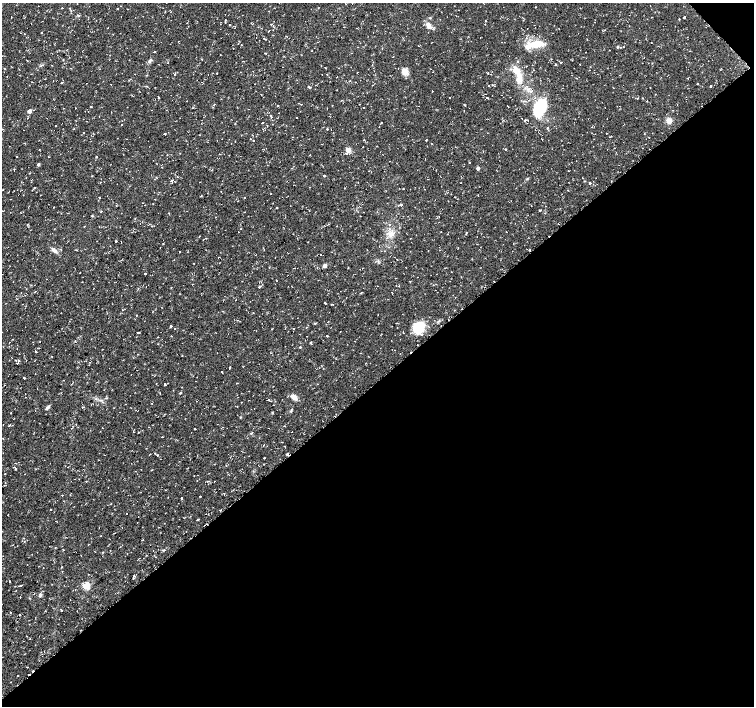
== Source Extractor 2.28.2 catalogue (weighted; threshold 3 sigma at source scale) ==
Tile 12 of 4 x 4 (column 4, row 3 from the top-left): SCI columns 4513-6016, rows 1551-2957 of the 6017 x 5986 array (HDU 1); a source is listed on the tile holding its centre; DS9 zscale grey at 2 x 2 block average (1 PNG px = mean of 2 x 2 image px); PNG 756 x 708 px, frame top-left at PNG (2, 3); no overlay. Shown black and unused: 47% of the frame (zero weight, under 2 of 3 exposures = <1% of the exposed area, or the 3 px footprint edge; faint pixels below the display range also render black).
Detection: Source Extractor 2.28.2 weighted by HDU 2 'WHT'; one run over the whole footprint, this tile lists its part. Background 0.0198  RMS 0.003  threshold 0.0135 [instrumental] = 3 sigma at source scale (4.5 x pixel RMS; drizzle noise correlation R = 1.50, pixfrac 1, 0.0396/0.0396 arcsec/px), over >= 5 px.
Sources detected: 187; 12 cosmic-ray / hot-pixel residue — not listed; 2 inside a brighter listed object's ellipse — not listed separately; the other 173 listed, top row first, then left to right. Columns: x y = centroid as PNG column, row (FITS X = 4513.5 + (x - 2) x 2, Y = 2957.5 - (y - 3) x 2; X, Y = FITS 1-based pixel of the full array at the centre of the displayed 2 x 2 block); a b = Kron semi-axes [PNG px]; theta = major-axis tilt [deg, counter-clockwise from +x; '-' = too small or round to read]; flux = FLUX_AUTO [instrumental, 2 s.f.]
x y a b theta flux
536 7 2 2 - 0.32
62 8 2 2 - 0.8
117 9 2 2 - 0.48
651 17 2 2 - 0.26
684 18 2 2 - 3.7
679 19 2 2 - 0.38
225 20 2 2 - 0.54
594 22 2 2 - 0.31
220 24 2 2 - 0.23
229 25 2 2 - 1.6
429 26 9 6 -55 3.9
41 32 3 2 - 0.26
373 32 2 2 - 0.29
264 38 2 2 - 0.72
266 39 2 2 - 0.65
535 44 21 8 7 13
241 45 2 2 - 0.26
617 47 3 2 - 0.81
233 48 2 2 - 0.86
154 52 2 2 - 2.7
266 53 2 2 - 0.36
202 59 2 2 - 0.36
27 60 2 2 - 0.33
149 61 6 3 62 1.3
517 61 3 2 - 0.53
168 63 2 2 - 0.82
555 64 2 2 - 1.7
580 64 2 2 - 0.69
41 66 3 3 - 0.57
589 70 2 2 - 0.76
405 71 9 7 -53 4.8
516 71 10 8 -64 7.4
217 73 2 2 - 0.24
488 73 3 2 - 0.38
174 75 2 2 - 0.37
111 84 2 2 - 0.36
697 84 2 2 - 0.66
489 85 2 2 - 0.23
146 86 2 2 - 0.36
711 86 2 2 - 0.93
309 87 4 2 - 0.59
432 91 2 2 - 0.99
531 92 3 2 - 0.65
261 94 2 2 - 0.38
450 97 2 2 - 0.63
487 97 2 2 - 0.7
214 104 2 2 - 0.4
301 104 2 2 - 0.89
278 106 2 2 - 0.64
508 106 2 2 - 11
90 107 2 2 - 1.3
127 107 2 2 - 0.29
75 108 2 2 - 0.27
540 108 20 12 59 28
29 111 3 3 - 3.4
271 116 5 2 - 0.93
524 120 3 2 - 0.42
669 121 5 5 - 4.5
382 122 2 2 - 0.9
262 123 2 2 - 0.74
122 125 2 2 - 0.27
293 126 2 2 - 0.33
547 128 3 2 - 0.67
327 129 2 2 - 1.1
165 133 2 2 - 0.8
606 133 2 2 - 0.28
253 140 2 2 - 0.49
364 140 2 2 - 0.72
426 140 2 2 - 0.59
363 147 2 2 - 0.28
505 149 2 2 - 1.9
39 150 2 2 - 0.43
348 150 3 3 - 9.4
346 154 2 2 - 2.5
17 156 2 2 - 0.51
48 157 2 2 - 0.63
97 157 2 2 - 0.51
469 163 2 2 - 0.51
39 164 3 2 - 1.2
478 168 3 3 - 2.4
569 171 2 2 - 0.33
324 175 2 2 - 3.7
172 180 4 2 - 0.73
590 183 3 2 - 0.65
2 189 2 2 - 0.37
403 189 2 2 - 0.48
244 197 2 2 - 1.2
99 198 3 2 - 0.61
401 204 3 2 - 1.1
53 207 2 2 - 0.29
277 207 2 2 - 0.42
539 210 3 2 - 0.36
101 211 2 2 - 0.98
92 216 2 2 - 0.92
84 226 2 2 - 0.32
466 233 4 2 - 0.57
391 234 6 5 - 3.2
199 236 2 2 - 0.33
97 241 2 2 - 0.39
116 241 2 2 - 1.3
163 243 2 2 - 0.31
54 250 8 5 -30 2.4
180 251 3 2 - 0.26
320 255 2 2 - 1.5
325 266 3 3 - 4.4
145 274 2 2 - 13
377 286 2 2 - 0.41
399 286 2 2 - 0.59
146 287 2 2 - 0.22
259 287 2 2 - 2.2
35 291 2 2 - 0.53
392 292 2 2 - 0.22
455 298 2 2 - 0.39
325 303 2 2 - 0.57
332 304 2 2 - 0.53
378 314 2 2 - 0.26
136 316 2 2 - 0.7
171 326 2 2 - 1.2
419 327 14 11 44 16
293 328 2 2 - 0.28
175 329 2 2 - 1.1
138 332 3 2 - 0.58
300 334 2 2 - 0.2
327 336 2 2 - 0.75
12 339 2 2 - 0.29
310 343 3 2 - 0.56
300 347 2 2 - 0.58
36 352 3 2 - 0.67
16 360 2 2 - 0.44
18 360 2 2 - 0.7
230 368 2 2 - 0.33
165 384 2 2 - 1.7
180 393 3 2 - 0.5
26 397 2 2 - 0.46
294 397 8 6 -42 3.3
269 400 2 2 - 0.74
47 407 7 3 43 1.4
10 413 2 2 - 0.39
240 417 2 2 - 0.5
280 417 2 2 - 0.38
323 421 2 2 - 0.33
103 428 2 2 - 0.28
194 429 2 2 - 0.57
138 432 2 2 - 0.36
150 454 3 2 - 0.28
288 454 4 2 - 1.4
157 455 2 2 - 0.5
264 464 2 2 - 0.4
16 469 2 2 - 0.95
5 474 2 2 - 0.53
209 481 3 2 - 0.47
224 494 2 2 - 0.39
200 496 2 2 - 2.7
181 498 2 2 - 1.3
51 510 2 2 - 0.27
8 514 2 2 - 0.29
198 519 2 2 - 0.58
56 521 2 2 - 0.21
164 550 5 2 - 0.94
134 576 4 3 - 0.72
9 581 2 2 - 0.32
20 586 2 2 - 1.6
86 586 3 3 - 28
34 593 2 2 - 0.38
40 594 4 4 - 1.2
20 597 2 2 - 0.64
70 600 2 2 - 0.28
61 610 2 2 - 0.38
20 614 3 2 - 0.33
26 636 2 2 - 1.2
41 652 2 2 - 0.24
28 667 2 2 - 0.4
18 675 2 2 - 0.4
Overlapping masked pixels (flux is a lower limit): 1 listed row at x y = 288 454
Diffuse or blended objects may show on this block-average render without a row.